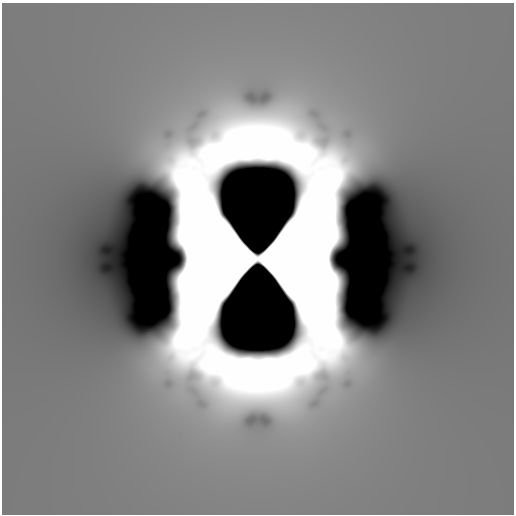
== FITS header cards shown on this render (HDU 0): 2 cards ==
NAXIS1  =                  512  /
NAXIS2  =                  512  /

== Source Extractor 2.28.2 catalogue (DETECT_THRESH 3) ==
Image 512 x 512 px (HDU 0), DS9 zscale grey, 1 PNG px = 1 image px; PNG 516 x 516 px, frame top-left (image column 1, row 512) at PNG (2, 3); no overlay
Background 11.7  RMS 8.1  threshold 24.4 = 3 sigma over >= 5 px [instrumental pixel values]
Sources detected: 4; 4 with non-positive FLUX_AUTO (blend fragments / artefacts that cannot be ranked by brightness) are neither listed nor drawn; the other 0 listed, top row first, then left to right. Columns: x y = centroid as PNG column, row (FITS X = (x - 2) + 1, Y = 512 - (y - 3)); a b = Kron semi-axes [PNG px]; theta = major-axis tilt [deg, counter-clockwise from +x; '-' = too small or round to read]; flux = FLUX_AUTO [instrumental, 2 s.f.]
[4 non-positive-flux detections neither listed nor drawn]